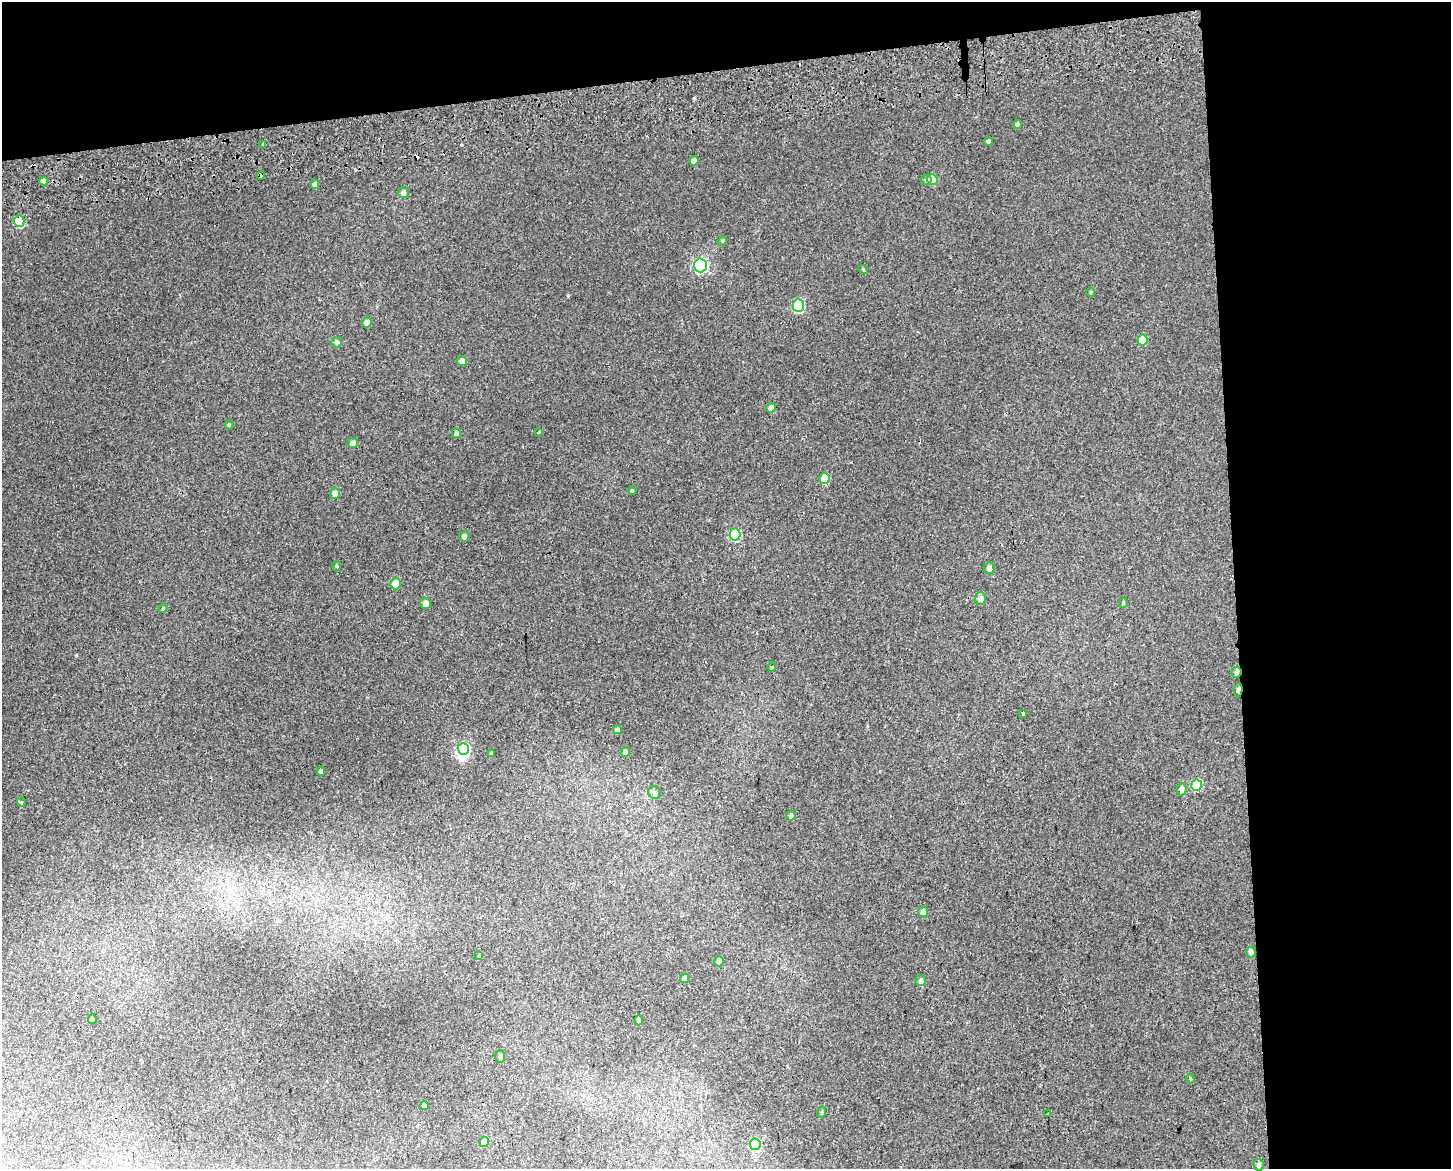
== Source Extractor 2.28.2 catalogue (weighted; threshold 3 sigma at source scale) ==
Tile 3 of 3 x 4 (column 3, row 1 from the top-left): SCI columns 2924-4372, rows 3563-4729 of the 4454 x 4791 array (HDU 1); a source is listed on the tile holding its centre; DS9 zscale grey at full resolution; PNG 1453 x 1171 px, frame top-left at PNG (2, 2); each listed source drawn as its Kron ellipse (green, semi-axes under 4 px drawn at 4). Shown black and unused: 21% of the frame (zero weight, under 2 of 3 exposures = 4% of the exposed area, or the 3 px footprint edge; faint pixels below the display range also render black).
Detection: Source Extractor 2.28.2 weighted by HDU 2 'WHT'; one run over the whole footprint, this tile lists its part. Background 0.00247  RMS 0.0062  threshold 0.0277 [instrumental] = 3 sigma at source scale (4.5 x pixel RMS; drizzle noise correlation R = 1.50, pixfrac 1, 0.0396/0.0396 arcsec/px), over >= 5 px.
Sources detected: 71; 1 inside a brighter object's white glare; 3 cosmic-ray / hot-pixel residue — neither listed nor drawn; the other 67 listed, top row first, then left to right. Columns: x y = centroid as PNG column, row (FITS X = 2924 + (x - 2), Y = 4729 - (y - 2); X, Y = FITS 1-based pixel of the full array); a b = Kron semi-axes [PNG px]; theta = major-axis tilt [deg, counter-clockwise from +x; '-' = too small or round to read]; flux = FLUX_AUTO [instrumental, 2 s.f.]
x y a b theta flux
1017 124 4 4 - 1.4
988 141 4 4 - 8.5
263 144 3 3 - 2.7
694 161 5 4 - 3
261 175 4 3 - 4
926 180 5 4 - 0.89
932 180 5 5 - 11
44 181 4 4 - 3.5
315 184 5 4 - 3
403 193 5 5 - 2
19 221 5 5 - 19
722 241 5 4 - 0.62
701 265 7 6 - 97
863 269 5 3 - 0.5
1091 292 4 4 - 0.6
798 306 6 5 - 37
367 322 5 4 - 3.2
1143 340 6 5 - 9.3
336 342 5 5 - 1.2
462 361 5 5 - 2.3
771 408 5 4 - 2.8
229 425 5 4 - 0.84
538 432 3 2 - 0.9
456 433 4 4 - 1.6
353 443 5 5 - 3
824 479 6 5 - 16
632 490 4 4 - 0.65
335 493 5 5 - 3
735 534 6 5 - 31
464 537 5 5 - 1.4
336 566 5 3 - 0.67
989 568 6 5 - 2.2
395 584 5 5 - 7.8
980 599 6 5 - 2.2
425 603 5 5 - 3.3
1123 603 5 4 - 0.67
163 608 5 4 - 0.75
772 667 4 3 - 0.44
1236 672 5 5 - 1.6
1238 690 6 4 87 1.9
1023 714 4 3 - 4.7
617 730 4 4 - 1.8
463 749 6 5 - 43
625 752 5 4 - 2.3
491 753 4 3 - 0.68
321 771 4 4 - 1.8
1196 785 6 5 - 24
1181 789 6 5 - 2.2
654 793 6 6 - 1.7
21 802 4 4 - 0.61
791 815 5 4 - 1.3
923 912 5 5 - 1.9
1251 952 5 5 - 2
479 956 4 4 - 0.56
719 961 5 4 - 2.2
685 978 4 4 - 3.1
921 981 5 5 - 2
92 1019 4 4 - 0.65
638 1020 5 4 - 1.7
500 1057 6 5 - 0.96
1190 1079 4 3 - 0.74
424 1106 4 4 - 3.3
822 1112 5 3 - 0.57
1047 1114 3 3 - 3.6
484 1142 5 4 - 9.2
755 1144 6 5 - 27
1259 1165 6 5 - 1.3
Overlapping masked pixels (flux is a lower limit): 4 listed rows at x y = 261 175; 19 221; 1236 672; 1238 690
Unlisted compact peaks at least as high as the median listed source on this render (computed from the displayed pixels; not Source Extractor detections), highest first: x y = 694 98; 568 295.